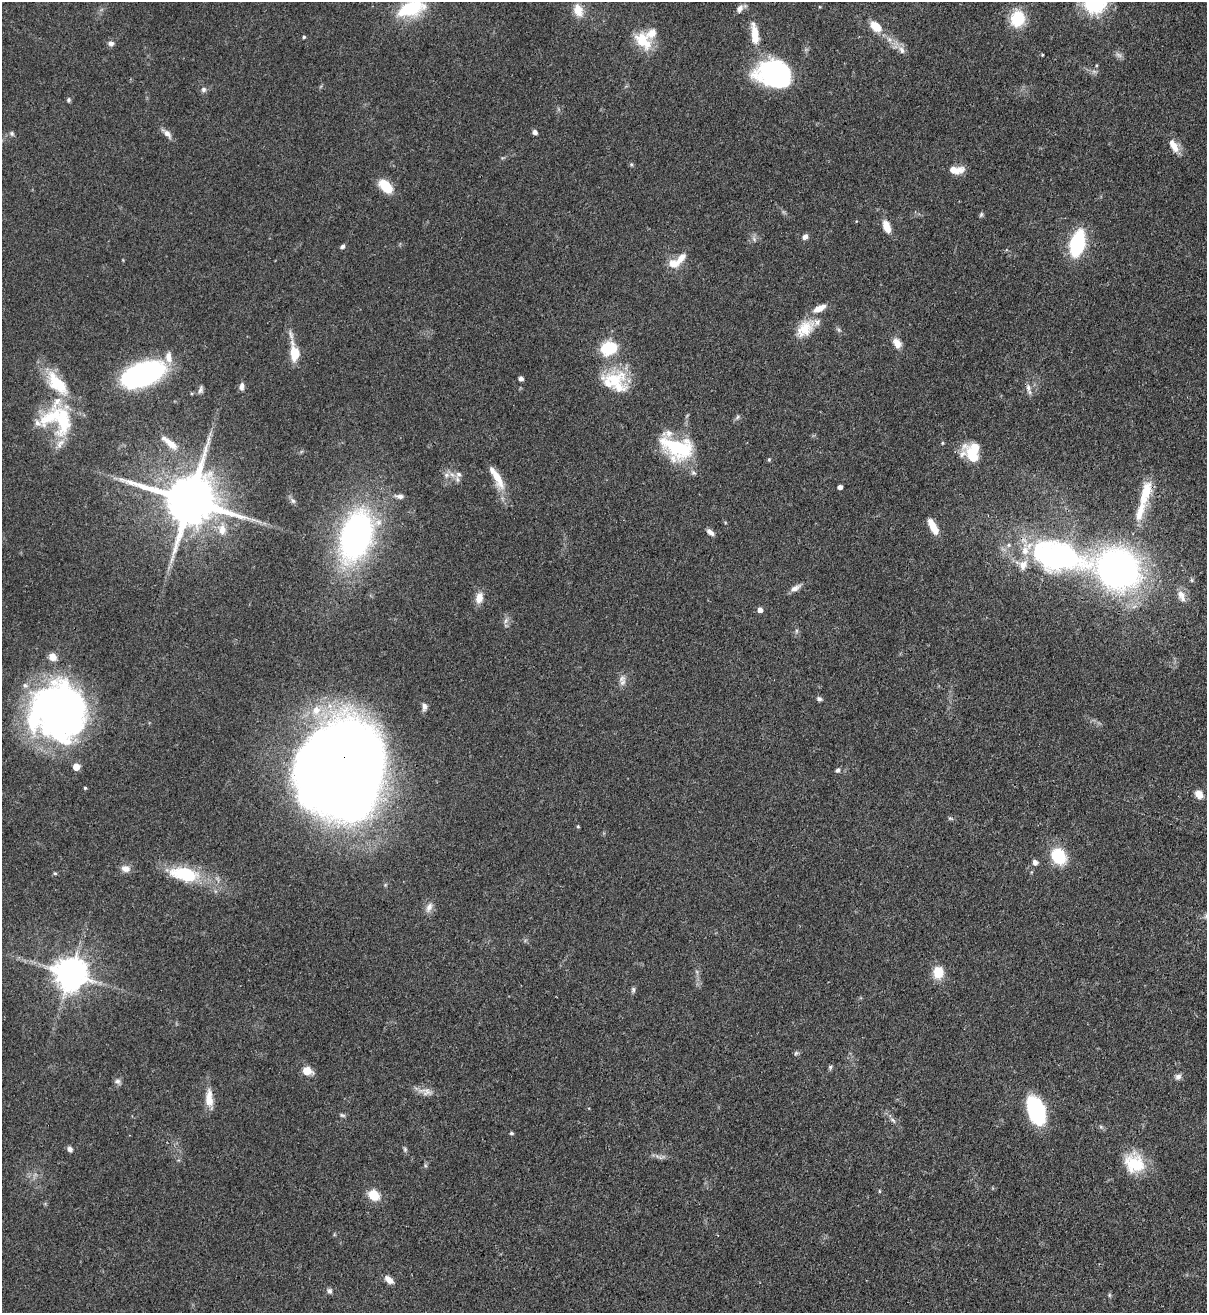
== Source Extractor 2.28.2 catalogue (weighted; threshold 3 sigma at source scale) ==
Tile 6 of 4 x 4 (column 2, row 2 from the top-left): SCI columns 1431-2635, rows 2653-3963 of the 5389 x 5307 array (HDU 1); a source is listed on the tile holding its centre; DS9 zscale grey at full resolution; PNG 1209 x 1315 px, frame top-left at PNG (2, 2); no overlay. Shown black and unused: <1% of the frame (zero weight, under 3 of 4 exposures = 7% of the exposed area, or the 3 px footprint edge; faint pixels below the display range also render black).
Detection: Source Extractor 2.28.2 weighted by HDU 2 'WHT'; one run over the whole footprint, this tile lists its part. Background 0.0823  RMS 0.0039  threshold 0.0174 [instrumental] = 3 sigma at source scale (4.5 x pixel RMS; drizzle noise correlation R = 1.50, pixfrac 1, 0.05/0.05 arcsec/px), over >= 5 px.
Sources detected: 126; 2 inside a brighter object's white glare — not listed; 15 inside a brighter listed object's ellipse — not listed separately; the other 109 listed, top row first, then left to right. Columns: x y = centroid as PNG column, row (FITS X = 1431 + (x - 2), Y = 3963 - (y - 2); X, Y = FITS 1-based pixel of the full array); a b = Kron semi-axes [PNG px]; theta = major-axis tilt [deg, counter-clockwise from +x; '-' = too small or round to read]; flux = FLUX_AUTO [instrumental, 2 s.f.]
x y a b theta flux
411 8 32 16 19 23
740 8 10 7 58 2
578 10 17 11 -72 5.7
1017 19 18 15 69 13
875 26 15 9 -41 6.3
755 35 23 9 -84 7.4
304 37 4 3 - 0.53
643 40 27 16 -47 11
111 43 7 7 - 1.5
902 50 12 7 -58 2.4
1042 55 3 3 - 0.38
1119 55 10 6 -27 1.3
1096 65 4 3 - 0.35
774 71 40 24 15 43
203 89 7 7 - 1.2
68 100 6 5 - 0.73
535 132 6 5 - 1.3
12 134 7 5 -59 0.81
167 134 15 7 -47 2.4
1175 148 12 10 -44 3.3
955 170 18 8 -4 5.1
386 186 14 8 -45 12
981 215 7 5 63 0.65
887 227 15 8 -69 5
805 237 8 6 41 1.5
754 239 8 4 -46 0.93
1077 243 19 9 75 42
342 246 5 4 - 0.94
673 263 15 11 -8 4.8
805 328 27 16 43 9.3
897 343 12 8 -55 3.5
609 348 20 15 17 13
294 353 22 11 -84 8.1
143 374 33 16 21 93
521 378 5 4 - 1.3
613 379 37 23 3 16
241 386 9 5 87 1.7
1028 388 11 6 -78 1.8
201 389 11 5 73 1.2
63 420 43 19 -90 23
37 423 26 8 -21 3.3
169 443 28 8 -40 5.6
678 448 39 23 -20 27
973 457 20 13 -51 7.7
769 459 5 4 - 0.49
458 474 9 9 - 2
446 475 8 6 0 1.6
497 477 31 10 -65 7.6
840 487 4 4 - 1.7
1145 493 34 12 74 10
400 496 10 6 -5 1.6
189 500 16 14 -17 2600
293 501 8 5 -53 1
253 520 7 4 -18 1
933 527 19 7 -63 5.7
222 529 15 11 -89 4.8
710 532 10 5 -41 1.7
356 536 39 23 73 140
1060 557 66 32 -13 100
1118 569 36 32 -33 160
795 588 14 7 26 2.2
1181 596 18 9 -63 3.2
479 598 14 9 75 3.6
760 610 5 4 - 2.7
506 620 8 5 59 1.1
796 631 6 4 72 0.62
53 657 9 8 - 3.3
622 678 10 8 47 2
819 699 6 6 - 0.93
424 707 9 6 88 1.7
316 710 12 12 - 6
58 711 52 51 - 180
76 767 5 5 - 7.4
838 770 6 5 - 0.87
341 772 66 57 83 1200
85 788 4 3 - 0.6
1199 794 10 7 -53 3.5
950 818 8 3 -19 0.56
578 826 4 4 - 0.42
1059 856 14 12 -54 18
1035 862 6 6 - 1.6
125 869 13 9 -13 2.4
55 873 5 4 - 0.46
184 874 35 16 -11 21
429 907 15 8 66 2.5
938 972 13 11 84 7.8
70 974 9 9 - 790
633 989 7 5 -89 0.83
796 1053 6 4 45 0.61
830 1067 5 5 - 0.66
307 1071 10 8 -20 5.2
1178 1077 9 8 - 1.5
117 1081 7 7 - 1.3
427 1092 15 11 -5 3.1
209 1098 25 10 -88 5.4
1036 1111 27 14 -69 36
342 1115 8 5 -18 0.73
893 1120 9 4 -36 1.1
1101 1127 6 4 -45 0.65
511 1133 5 4 - 0.59
70 1149 7 6 - 1.3
405 1149 7 5 -71 0.72
1134 1164 25 21 -23 15
425 1165 6 4 -72 0.55
879 1191 5 3 - 0.37
373 1195 10 8 -34 9.2
389 1280 11 6 -41 2.9
329 1291 7 6 - 0.98
1109 1295 6 4 -90 0.52
Overlapping masked pixels (flux is a lower limit): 1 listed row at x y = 341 772
Isophote crosses this tile's border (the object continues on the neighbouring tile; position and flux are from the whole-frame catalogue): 1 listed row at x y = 411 8